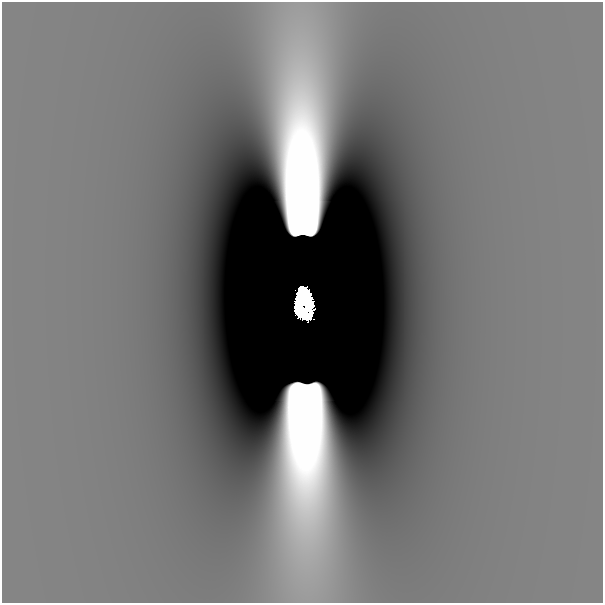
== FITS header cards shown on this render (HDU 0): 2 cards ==
NAXIS1  =                  601
NAXIS2  =                  601

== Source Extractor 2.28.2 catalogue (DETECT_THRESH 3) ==
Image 601 x 601 px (HDU 0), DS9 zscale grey, 1 PNG px = 1 image px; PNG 605 x 605 px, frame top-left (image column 1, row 601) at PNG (2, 2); no overlay
Background -4.69e-10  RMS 2.1e-10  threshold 6.37e-10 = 3 sigma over >= 5 px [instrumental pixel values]
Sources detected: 3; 2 with non-positive FLUX_AUTO (blend fragments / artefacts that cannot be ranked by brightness) are not listed; the other 1 listed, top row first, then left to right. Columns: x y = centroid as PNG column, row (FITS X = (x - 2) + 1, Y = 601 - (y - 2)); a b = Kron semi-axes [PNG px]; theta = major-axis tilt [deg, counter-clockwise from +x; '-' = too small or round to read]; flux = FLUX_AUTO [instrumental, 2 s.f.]
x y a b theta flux
304 301 25 12 -87 13
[2 non-positive-flux detections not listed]